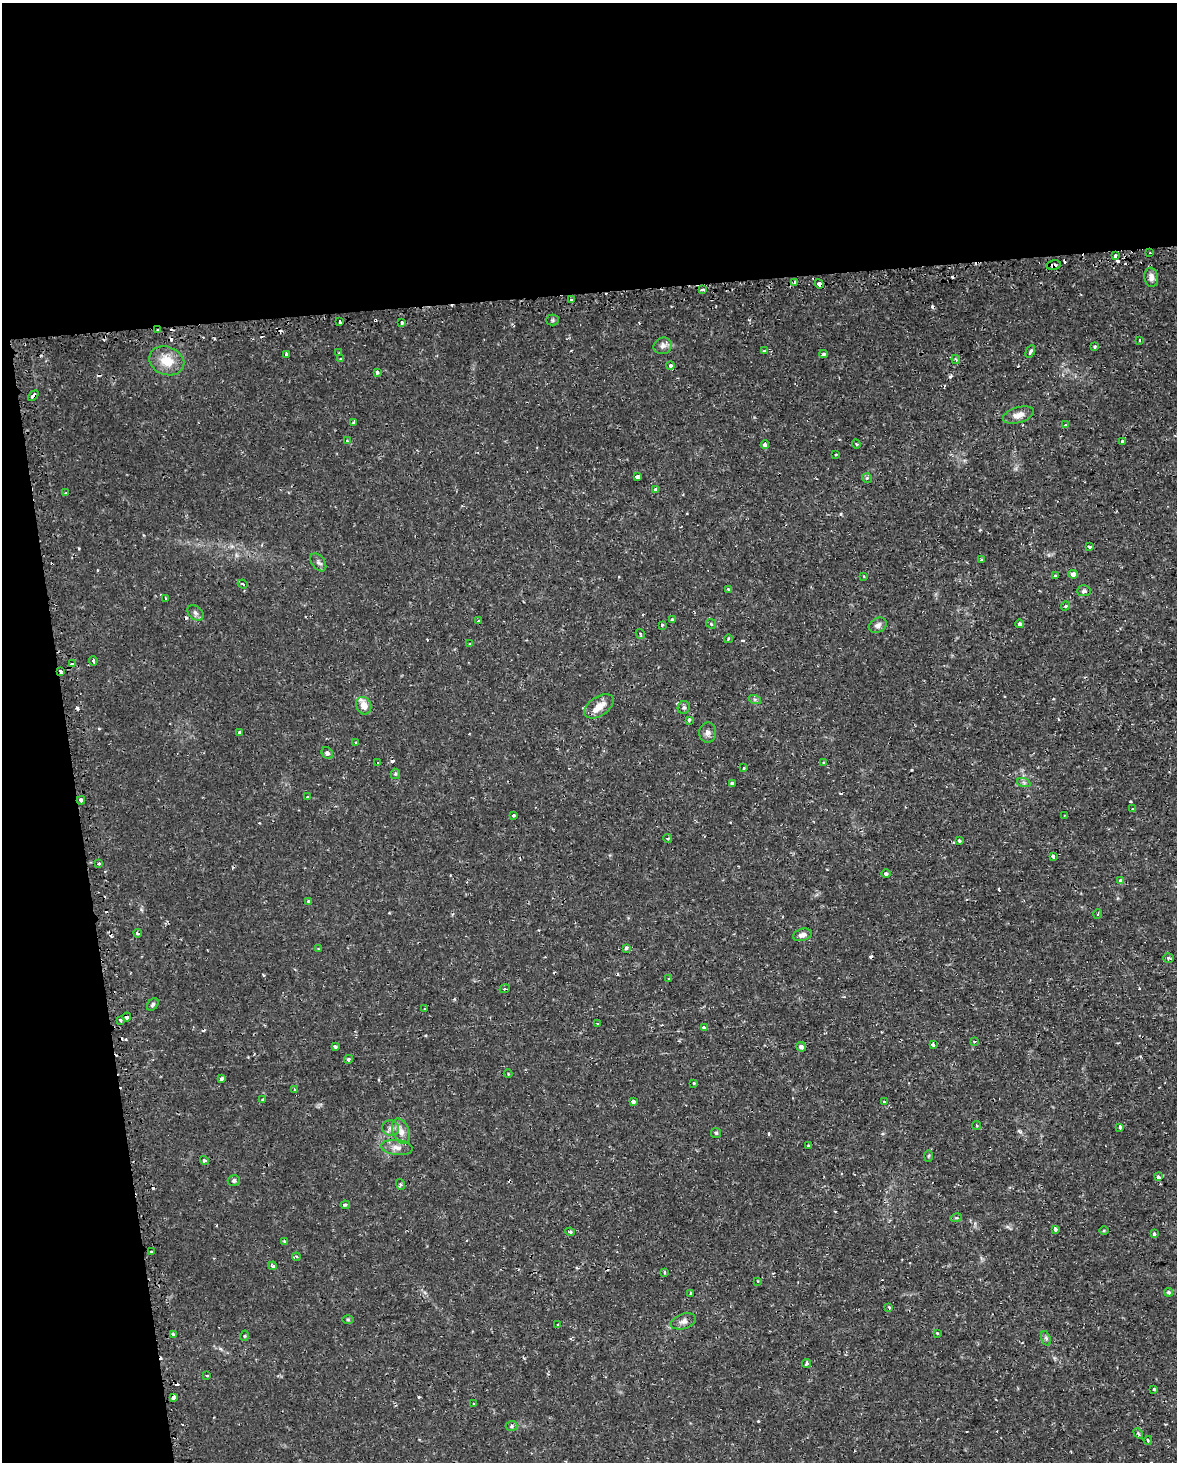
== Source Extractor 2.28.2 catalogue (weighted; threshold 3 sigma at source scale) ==
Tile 1 of 4 x 3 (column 1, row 1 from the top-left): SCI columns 20-1194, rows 3003-4462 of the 4740 x 4499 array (HDU 1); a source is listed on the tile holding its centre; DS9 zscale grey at full resolution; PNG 1179 x 1464 px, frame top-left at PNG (2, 3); each listed source drawn as its Kron ellipse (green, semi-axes under 4 px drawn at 4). Shown black and unused: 26% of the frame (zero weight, under 2 of 3 exposures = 3% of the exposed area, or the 3 px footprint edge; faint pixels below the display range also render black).
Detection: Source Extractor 2.28.2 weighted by HDU 2 'WHT'; one run over the whole footprint, this tile lists its part. Background 0.0102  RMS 0.0013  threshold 0.0058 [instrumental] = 3 sigma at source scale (4.5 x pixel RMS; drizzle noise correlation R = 1.50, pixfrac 1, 0.0396/0.0396 arcsec/px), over >= 5 px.
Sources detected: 193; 34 cosmic-ray / hot-pixel residue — neither listed nor drawn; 2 inside a brighter listed object's ellipse — not listed separately; the other 157 listed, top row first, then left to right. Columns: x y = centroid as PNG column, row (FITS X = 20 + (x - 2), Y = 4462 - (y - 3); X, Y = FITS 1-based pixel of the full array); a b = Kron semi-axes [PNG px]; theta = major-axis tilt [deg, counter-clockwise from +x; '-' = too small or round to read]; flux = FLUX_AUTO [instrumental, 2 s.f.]
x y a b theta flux
1150 253 3 2 - 0.098
1115 256 3 3 - 0.77
1054 265 7 4 9 0.48
1151 277 9 7 -81 0.67
794 282 3 3 - 0.53
819 284 5 3 - 1.3
702 290 3 3 - 0.46
572 300 3 3 - 0.3
553 320 6 5 - 0.2
340 322 3 3 - 0.55
401 322 3 3 - 0.6
158 330 3 3 - 0.27
1140 340 3 2 - 0.11
663 346 9 8 - 0.61
1095 346 3 3 - 0.3
765 351 3 3 - 0.32
1030 351 7 3 66 0.34
339 353 3 2 - 0.11
286 354 3 3 - 0.21
824 354 4 3 - 0.27
341 359 4 3 - 0.18
956 359 5 3 - 0.18
167 361 18 14 -21 2.6
670 365 4 4 - 0.42
377 372 3 3 - 0.4
33 396 6 3 44 0.52
1018 415 16 7 16 1
354 422 4 2 - 0.16
1065 425 3 3 - 0.2
347 441 3 3 - 0.33
1122 441 3 2 - 0.18
856 444 4 4 - 0.13
765 445 4 4 - 0.61
836 454 3 2 - 0.11
638 476 4 3 - 0.67
867 478 5 5 - 0.17
656 489 4 3 - 0.49
66 493 3 2 - 0.13
1089 547 3 3 - 0.2
981 560 3 3 - 0.21
318 562 10 6 -54 0.38
1073 574 5 4 - 0.55
864 576 3 2 - 0.089
1055 576 3 3 - 0.27
243 584 5 3 - 0.2
728 589 4 3 - 0.2
1084 591 7 5 4 0.3
166 598 3 3 - 0.14
1065 606 4 4 - 0.21
195 613 9 6 -41 0.38
672 620 3 3 - 0.88
478 621 4 3 - 0.13
711 624 5 4 - 0.18
1020 624 4 4 - 0.3
662 625 3 3 - 0.16
878 625 9 7 29 0.49
640 634 5 3 - 0.16
728 639 4 2 - 0.11
470 644 3 3 - 0.14
93 661 5 3 - 0.17
72 663 3 3 - 0.44
61 672 4 3 - 0.45
755 700 6 4 -19 0.23
364 706 9 7 -69 1.2
599 706 16 9 34 1.5
684 707 6 6 - 0.28
689 720 4 3 - 0.25
708 732 10 8 89 0.54
239 733 3 3 - 0.35
356 743 3 3 - 0.16
327 753 6 5 - 0.28
378 762 4 3 - 0.12
824 763 3 3 - 0.15
744 768 3 3 - 0.25
395 774 5 5 - 0.17
732 783 4 3 - 0.25
1024 783 7 4 -19 0.25
308 797 3 3 - 0.34
81 800 4 3 - 0.36
1133 809 3 3 - 0.13
514 815 3 3 - 0.34
1064 815 2 2 - 0.13
668 838 4 3 - 0.16
959 841 3 3 - 0.22
1053 856 3 3 - 0.79
99 864 3 3 - 0.26
886 874 5 4 - 0.22
1121 880 3 3 - 0.51
309 901 3 3 - 0.17
1098 914 5 3 - 0.13
138 933 4 3 - 0.4
802 935 9 6 15 0.67
626 948 3 3 - 0.26
319 949 3 3 - 0.13
1168 958 5 4 - 0.21
669 978 3 2 - 0.13
505 989 5 3 - 0.17
153 1004 7 5 52 0.24
425 1009 3 2 - 0.21
127 1017 4 3 - 0.61
120 1020 4 3 - 0.22
597 1023 3 2 - 0.13
704 1028 3 3 - 0.85
974 1041 2 2 - 0.17
933 1044 4 3 - 0.36
335 1047 3 3 - 0.48
801 1047 5 4 - 0.58
348 1059 4 4 - 0.25
508 1074 4 4 - 0.13
222 1079 3 3 - 0.61
694 1083 3 3 - 0.16
295 1090 4 3 - 0.14
263 1099 3 3 - 0.24
633 1101 4 3 - 0.6
884 1102 3 3 - 0.18
977 1125 5 3 - 0.14
1120 1127 4 3 - 0.3
391 1128 8 7 - 0.56
401 1131 13 8 -70 1.1
716 1133 5 5 - 0.2
808 1145 4 2 - 0.11
397 1147 15 7 -6 0.87
928 1156 6 3 88 0.14
204 1160 4 4 - 0.24
1158 1177 3 3 - 0.58
234 1180 6 5 - 0.28
400 1184 5 3 - 0.18
345 1205 5 3 - 0.2
956 1218 5 3 - 0.15
1055 1229 4 3 - 0.46
1104 1230 4 3 - 0.12
570 1232 5 4 - 0.22
1154 1234 4 3 - 0.41
284 1241 4 4 - 0.18
151 1252 3 3 - 0.26
296 1257 4 3 - 0.26
273 1266 4 3 - 0.24
664 1272 3 3 - 0.18
758 1281 3 3 - 0.12
1168 1292 4 4 - 0.22
691 1293 3 2 - 0.13
889 1307 3 3 - 0.15
348 1319 6 4 -1 0.15
683 1321 13 7 18 0.59
558 1324 3 3 - 0.33
937 1333 3 2 - 0.11
173 1334 4 2 - 0.34
244 1336 5 3 - 0.13
1046 1338 7 4 -71 0.28
806 1364 4 4 - 0.24
207 1375 3 3 - 0.45
1154 1389 4 3 - 0.23
174 1397 4 3 - 0.72
473 1404 3 3 - 0.16
512 1426 6 5 - 0.21
1138 1434 6 3 -59 0.18
1148 1440 4 3 - 0.17
Overlapping masked pixels (flux is a lower limit): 8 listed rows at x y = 1054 265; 819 284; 158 330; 33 396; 61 672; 81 800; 127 1017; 174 1397